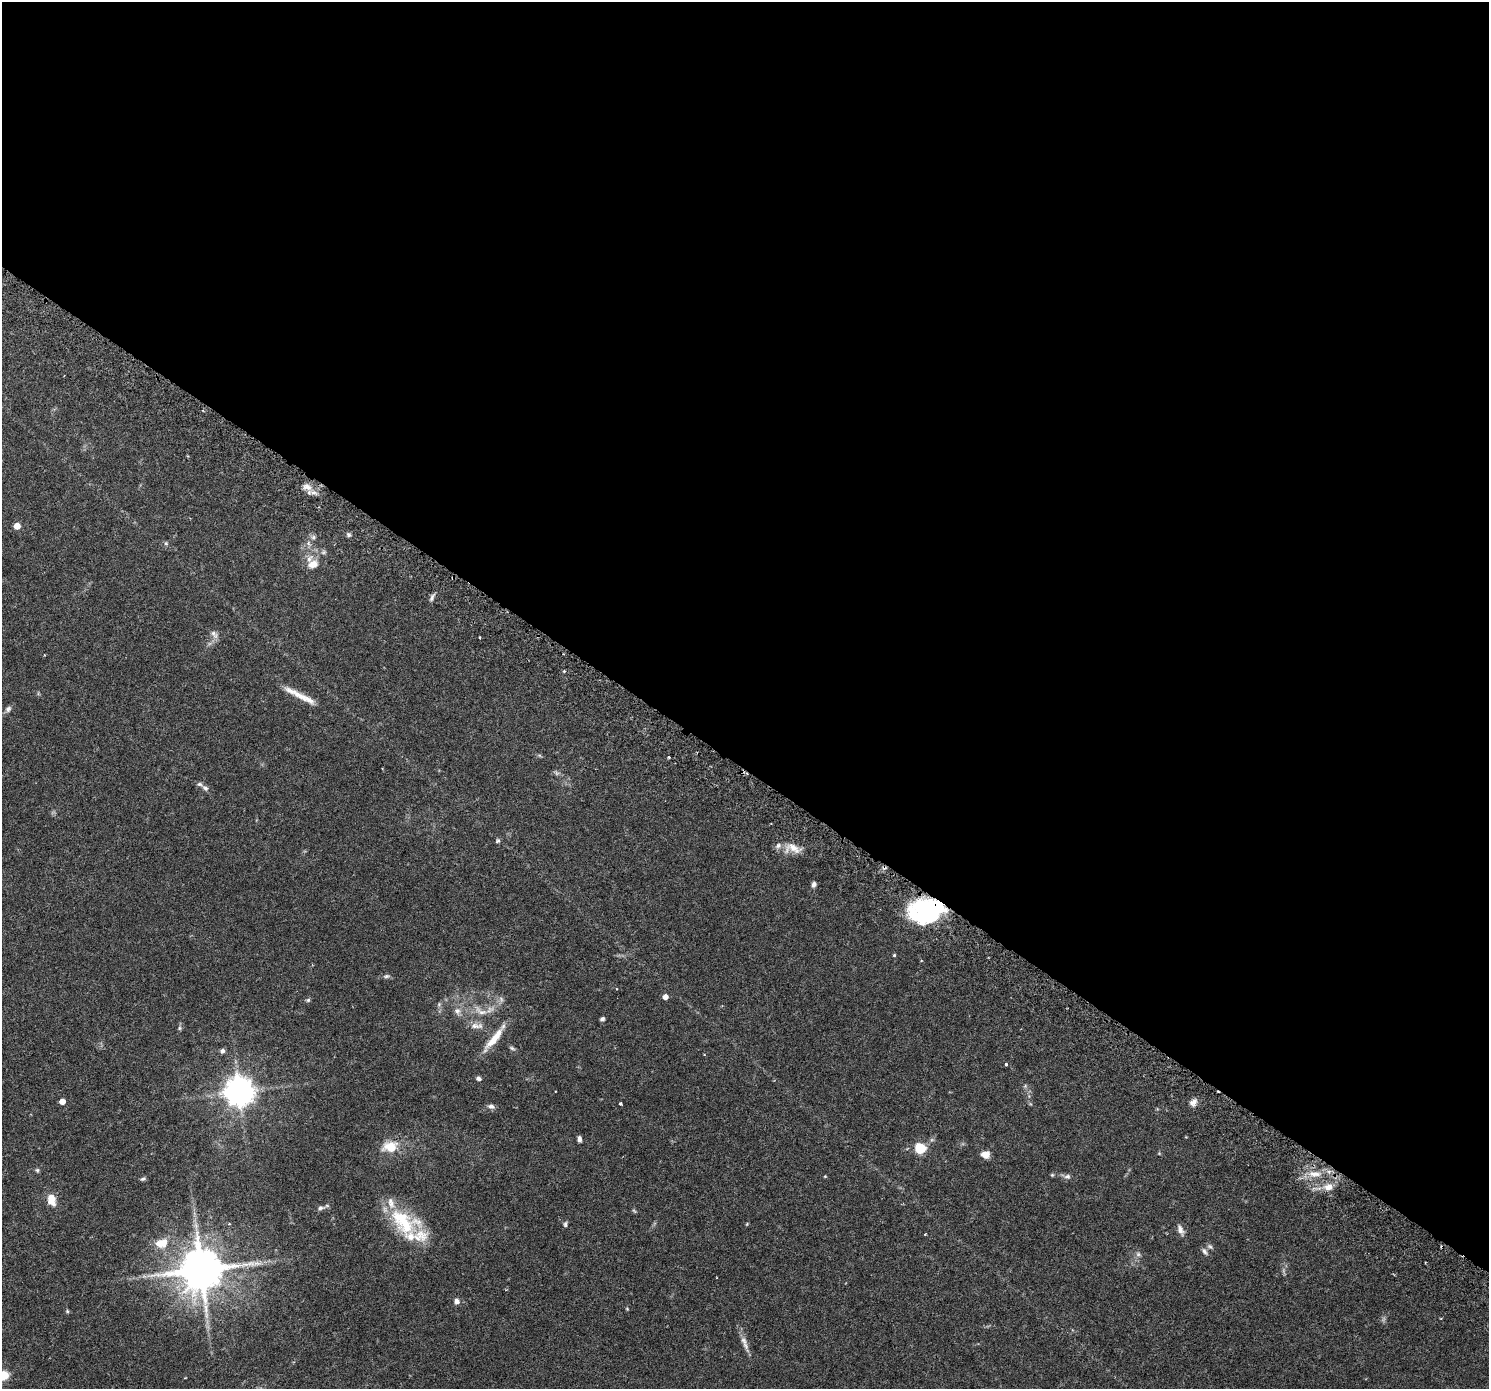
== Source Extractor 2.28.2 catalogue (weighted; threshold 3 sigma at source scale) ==
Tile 3 of 4 x 4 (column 3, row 1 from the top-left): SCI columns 3028-4514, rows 4416-5802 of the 6063 x 6119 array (HDU 1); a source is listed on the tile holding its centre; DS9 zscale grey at full resolution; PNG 1491 x 1391 px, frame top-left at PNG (2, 2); no overlay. Shown black and unused: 55% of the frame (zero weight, under 3 of 6 exposures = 4% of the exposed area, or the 3 px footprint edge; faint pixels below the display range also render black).
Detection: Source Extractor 2.28.2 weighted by HDU 2 'WHT'; one run over the whole footprint, this tile lists its part. Background 0.0539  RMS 0.0027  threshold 0.0108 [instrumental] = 3 sigma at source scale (4.09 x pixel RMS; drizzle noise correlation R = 1.36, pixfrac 0.8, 0.0396/0.0396 arcsec/px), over >= 5 px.
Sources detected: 86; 2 too faint to see at this stretch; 1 inside a brighter object's white glare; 2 cosmic-ray / hot-pixel residue — not listed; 8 inside a brighter listed object's ellipse — not listed separately; the other 73 listed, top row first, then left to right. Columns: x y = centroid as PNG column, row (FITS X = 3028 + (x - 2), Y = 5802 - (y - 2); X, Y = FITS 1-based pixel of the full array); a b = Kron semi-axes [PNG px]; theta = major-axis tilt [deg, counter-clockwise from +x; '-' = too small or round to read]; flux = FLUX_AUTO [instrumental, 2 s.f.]
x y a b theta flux
307 487 15 10 -22 2.2
17 526 5 5 - 2.7
348 535 6 6 - 0.47
313 537 7 5 46 0.59
166 543 6 5 - 0.39
308 543 6 4 73 0.5
315 563 14 10 -55 1.9
432 598 10 5 69 0.69
214 634 13 8 -48 1.1
480 637 3 2 - 0.18
564 671 4 3 - 0.29
300 695 46 7 -27 3.8
8 709 9 7 47 0.75
669 757 4 3 - 0.26
205 788 10 6 -36 0.74
498 841 6 5 - 0.44
793 848 25 13 -9 3.3
884 868 6 4 0 0.46
814 884 7 5 68 0.77
933 914 30 19 31 14
894 955 4 4 - 0.28
386 976 10 5 6 0.58
665 997 5 4 - 1.4
308 1000 6 5 - 0.39
439 1004 7 5 89 0.47
457 1011 10 9 - 1.3
480 1011 26 10 -28 3.4
602 1019 5 4 - 0.52
476 1026 21 8 -1 1.7
180 1028 7 6 - 0.44
494 1039 37 8 51 4.5
512 1048 9 4 -25 0.46
222 1051 6 5 - 0.65
1006 1064 4 3 - 0.33
478 1078 6 5 - 0.72
1025 1086 6 4 47 0.35
239 1091 9 9 - 360
62 1101 4 4 - 2
1193 1102 10 8 38 1.2
620 1104 3 3 - 0.39
491 1106 9 6 -11 0.83
579 1139 6 4 -87 0.75
932 1140 6 4 -18 0.34
390 1147 20 13 9 4.8
920 1148 9 9 - 6.1
1159 1153 6 4 -19 0.21
985 1154 9 7 -6 2
37 1170 6 5 - 0.38
1314 1174 21 9 -3 3.4
1052 1175 4 4 - 0.28
825 1176 4 3 - 0.19
1067 1176 9 7 5 0.7
143 1179 7 5 18 0.43
1328 1187 12 9 5 2.2
52 1199 13 8 -75 3.3
321 1208 12 6 16 0.81
634 1211 7 4 -45 0.29
402 1221 44 27 -32 14
229 1224 4 4 - 0.26
565 1224 8 5 71 0.45
747 1224 6 3 71 0.2
1180 1230 15 7 -64 1.2
925 1234 4 2 - 0.16
162 1243 17 12 12 3.8
1210 1247 9 6 -29 0.56
1205 1252 11 5 -57 0.67
1138 1254 6 6 - 0.6
201 1270 13 12 - 1000
457 1301 7 6 - 0.94
627 1309 4 4 - 0.22
67 1311 5 4 - 0.3
744 1340 13 8 -57 1.3
3 1375 10 8 25 4.6
Overlapping masked pixels (flux is a lower limit): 2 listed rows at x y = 884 868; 933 914
Isophote crosses this tile's border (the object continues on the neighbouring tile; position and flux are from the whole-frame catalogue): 1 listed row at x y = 3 1375